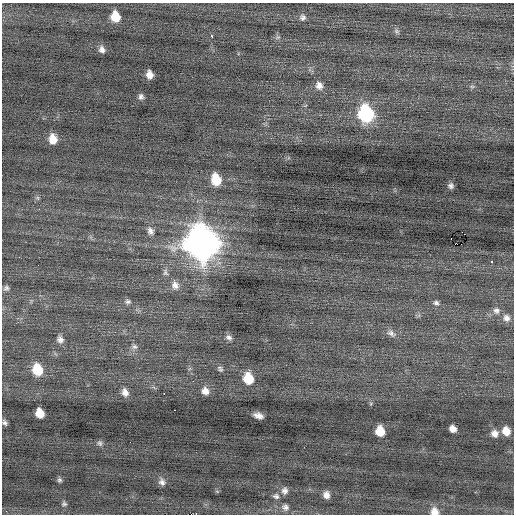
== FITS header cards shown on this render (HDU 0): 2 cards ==
NAXIS1  =                  512 / Axis length
NAXIS2  =                  512 / Axis length

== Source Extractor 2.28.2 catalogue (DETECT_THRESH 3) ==
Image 512 x 512 px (HDU 0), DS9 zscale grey, 1 PNG px = 1 image px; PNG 516 x 516 px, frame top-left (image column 1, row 512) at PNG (2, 3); no overlay
Background 0.0057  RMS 0.71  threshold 2.13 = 3 sigma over >= 5 px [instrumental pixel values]
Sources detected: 53; all 53 listed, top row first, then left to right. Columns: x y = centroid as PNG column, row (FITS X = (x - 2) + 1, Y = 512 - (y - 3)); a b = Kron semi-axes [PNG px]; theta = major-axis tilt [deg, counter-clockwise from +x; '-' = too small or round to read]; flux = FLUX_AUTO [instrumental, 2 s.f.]
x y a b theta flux
115 17 9 8 - 960
303 17 8 8 - 170
397 31 8 6 -41 120
212 36 3 3 - 170
278 37 8 4 30 90
102 49 8 7 - 230
150 75 7 6 - 380
319 85 10 8 -67 310
472 86 6 4 -1 81
141 97 7 6 - 150
366 114 12 9 -73 6300
53 139 9 7 -79 590
216 180 11 8 -74 1200
451 186 7 6 - 160
38 198 6 4 -71 73
150 231 12 9 -68 250
451 239 2 2 - 2.2
202 243 15 14 - 75000
491 261 3 3 - 120
165 272 10 7 -81 160
175 285 12 10 -66 340
6 288 7 6 - 130
128 302 8 7 - 140
436 303 8 7 - 140
496 311 10 10 - 270
506 318 10 10 - 290
391 333 14 8 -26 260
229 337 8 6 -32 180
60 339 9 8 - 230
134 347 8 7 - 170
220 369 9 6 -54 120
37 370 11 9 -75 1300
248 378 10 8 -69 1200
205 391 9 8 - 360
125 392 11 8 -72 320
164 394 3 2 - 640
174 410 3 2 - 360
40 413 8 7 - 690
258 415 9 5 -15 280
5 422 7 5 -65 130
453 429 7 6 - 340
380 431 8 7 - 940
506 431 8 7 - 580
494 433 9 8 - 320
100 443 8 7 - 120
59 480 6 5 - 100
162 482 10 8 -63 200
285 491 10 8 80 210
326 495 7 6 - 280
276 496 9 7 -6 160
64 504 6 6 - 100
285 507 9 8 - 190
434 511 9 9 - 400
At the frame edge (FLAGS 8, measured only in part): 1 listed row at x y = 434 511